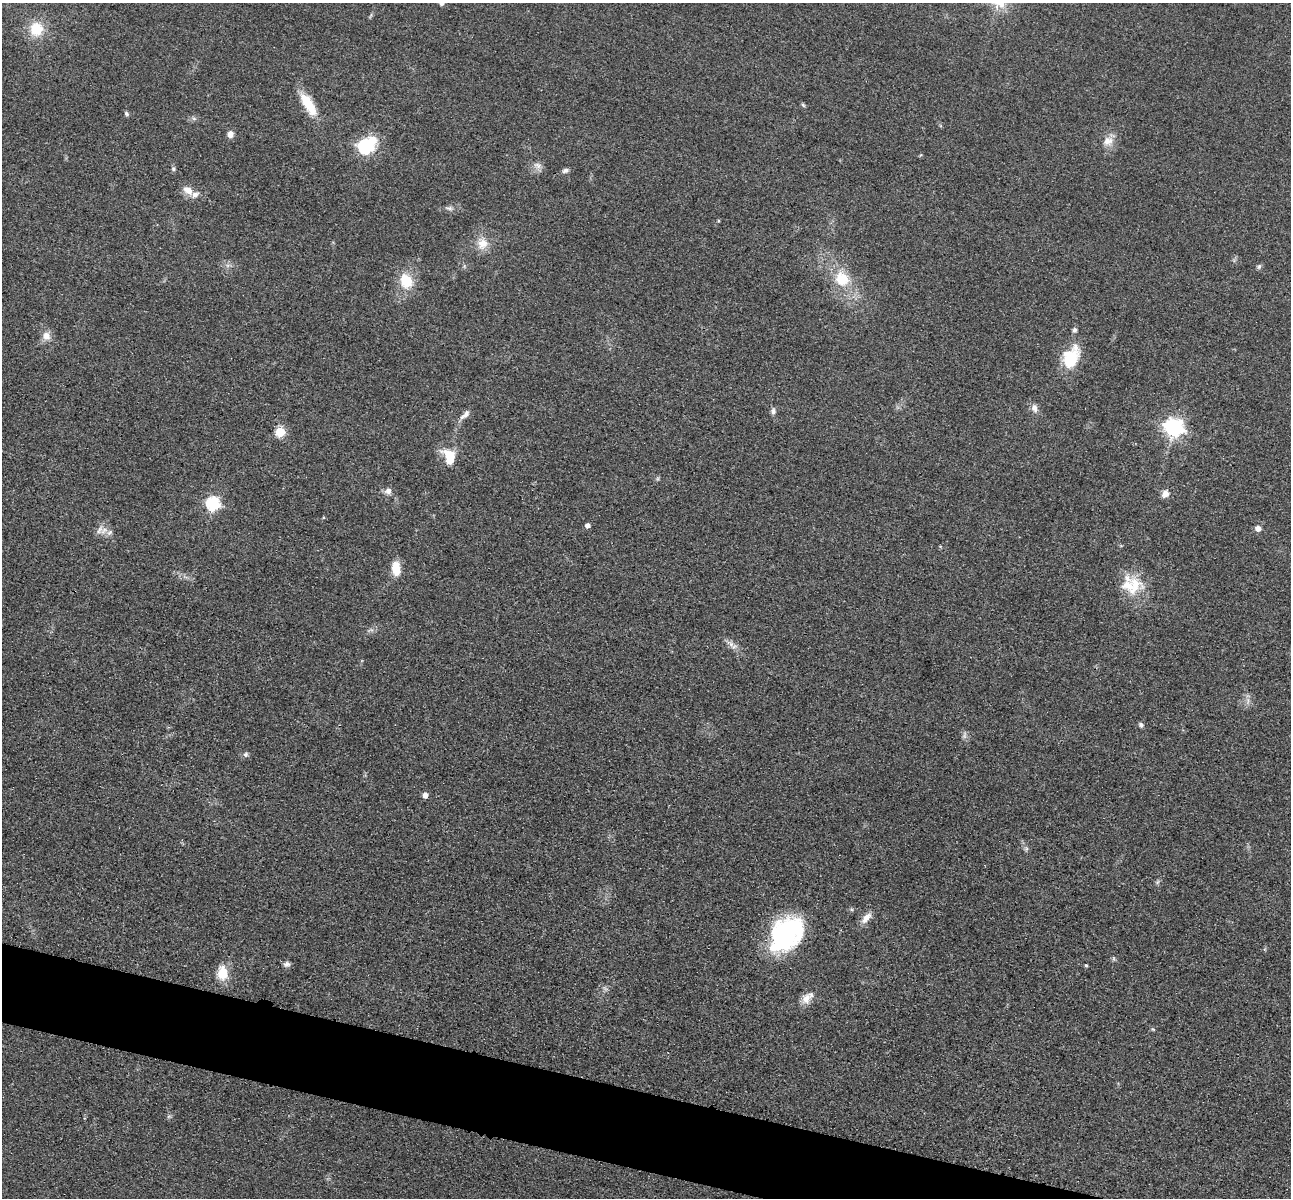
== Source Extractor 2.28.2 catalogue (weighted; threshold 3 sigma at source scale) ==
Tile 6 of 4 x 4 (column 2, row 2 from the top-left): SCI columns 1310-2598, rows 2671-3866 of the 5198 x 5216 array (HDU 1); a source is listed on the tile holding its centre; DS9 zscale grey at full resolution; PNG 1293 x 1200 px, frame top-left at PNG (2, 3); no overlay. Shown black and unused: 5% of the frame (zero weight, under 3 of 4 exposures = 3% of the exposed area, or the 3 px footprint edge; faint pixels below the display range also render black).
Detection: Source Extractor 2.28.2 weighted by HDU 2 'WHT'; one run over the whole footprint, this tile lists its part. Background 0.0485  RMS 0.0082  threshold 0.0368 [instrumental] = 3 sigma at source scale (4.5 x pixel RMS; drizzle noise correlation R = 1.50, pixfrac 1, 0.05/0.05 arcsec/px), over >= 5 px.
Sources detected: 48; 3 inside a brighter listed object's ellipse — not listed separately; the other 45 listed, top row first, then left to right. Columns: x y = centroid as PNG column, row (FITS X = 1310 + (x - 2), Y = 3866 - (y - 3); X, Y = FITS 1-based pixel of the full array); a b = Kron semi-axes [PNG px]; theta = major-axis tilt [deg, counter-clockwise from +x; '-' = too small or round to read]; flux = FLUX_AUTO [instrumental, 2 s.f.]
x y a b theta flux
36 29 15 14 - 23
308 104 31 11 -59 21
803 105 7 4 -45 1.3
126 114 6 5 - 1.5
194 118 7 4 -1 1.7
230 134 8 7 - 4.3
1108 141 14 13 - 8.5
365 147 8 7 - 180
537 165 12 7 -32 4.2
173 169 6 5 - 1.4
565 170 8 5 21 2.4
188 190 16 10 -38 7.8
449 208 9 6 6 2.5
482 244 16 14 74 11
1259 266 8 5 64 1.6
842 279 23 19 -56 26
406 281 18 14 -68 21
1074 330 7 6 - 2
46 336 12 10 -88 6.6
1071 357 27 18 64 30
1035 408 12 8 -76 4.5
773 411 10 6 -87 2.8
465 415 18 6 44 4.9
1174 427 7 7 - 380
280 432 5 5 - 45
449 457 18 11 -73 22
388 491 9 8 - 4.2
1165 494 9 8 - 5.2
213 503 6 6 - 140
323 518 4 3 - 0.77
587 525 5 4 - 3.8
1258 528 5 5 - 5.5
103 530 13 8 50 6.2
396 568 16 9 -84 13
1135 585 29 21 73 26
731 644 9 7 -63 3.7
1141 725 6 5 - 1.9
245 754 7 7 - 2.2
425 795 5 5 - 5
866 918 17 8 49 7.1
786 934 40 28 49 110
287 964 8 7 - 2.8
1086 965 4 3 - 1.3
223 973 16 12 -87 16
806 998 15 11 55 7.6